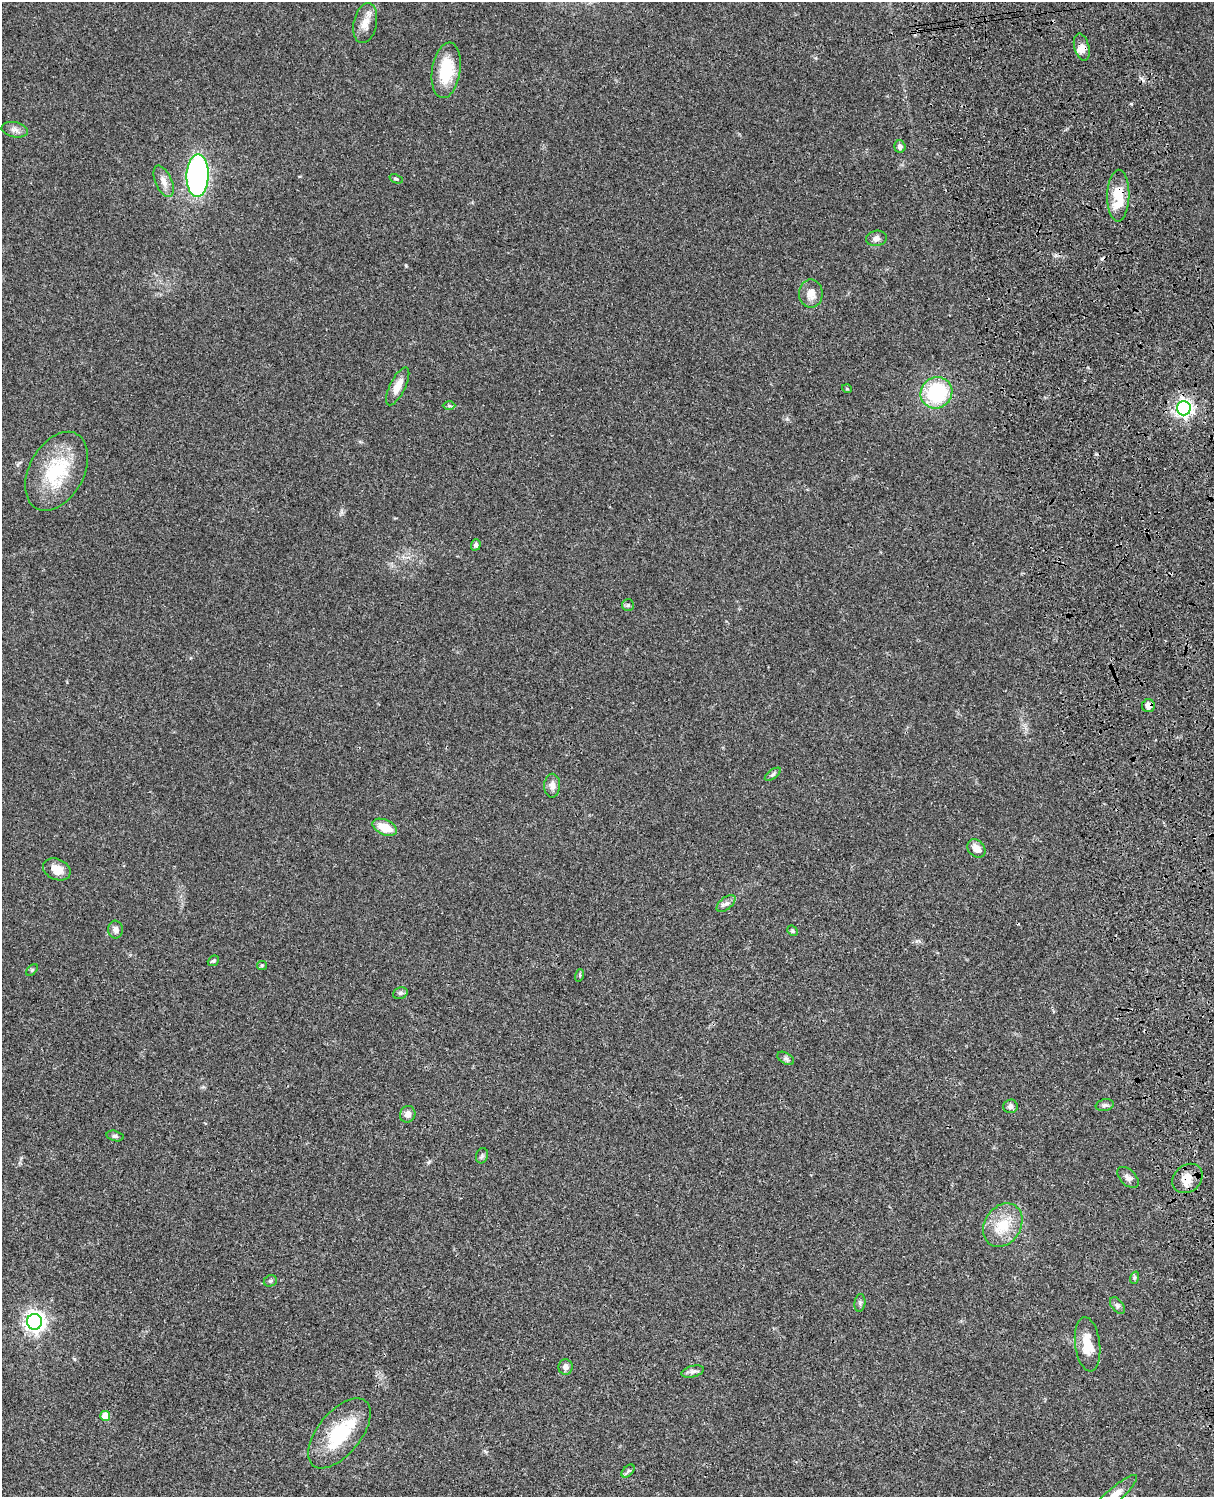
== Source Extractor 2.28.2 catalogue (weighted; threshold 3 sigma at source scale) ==
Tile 6 of 4 x 3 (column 2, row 2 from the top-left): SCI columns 1334-2545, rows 1774-3268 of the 5089 x 4929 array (HDU 1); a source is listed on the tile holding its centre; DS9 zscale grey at full resolution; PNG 1216 x 1499 px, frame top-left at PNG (2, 2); each listed source drawn as its Kron ellipse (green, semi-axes under 4 px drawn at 4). Shown black and unused: <1% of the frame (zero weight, under 3 of 4 exposures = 6% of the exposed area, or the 3 px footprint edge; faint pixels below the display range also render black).
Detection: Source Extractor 2.28.2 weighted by HDU 2 'WHT'; one run over the whole footprint, this tile lists its part. Background 0.0781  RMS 0.006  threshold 0.0269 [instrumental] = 3 sigma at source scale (4.5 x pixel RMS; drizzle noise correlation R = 1.50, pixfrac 1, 0.05/0.05 arcsec/px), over >= 5 px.
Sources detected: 56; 1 cosmic-ray / hot-pixel residue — neither listed nor drawn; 1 inside a brighter listed object's ellipse — not listed separately; the other 54 listed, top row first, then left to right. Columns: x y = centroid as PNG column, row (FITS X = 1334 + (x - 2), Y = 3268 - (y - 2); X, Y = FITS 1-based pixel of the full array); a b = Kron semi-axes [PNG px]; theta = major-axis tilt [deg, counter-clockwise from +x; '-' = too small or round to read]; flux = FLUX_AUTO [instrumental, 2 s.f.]
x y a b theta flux
365 23 20 11 78 6.6
1082 47 14 7 -75 4
446 70 28 14 82 24
15 130 13 7 -11 2.9
900 147 6 5 - 2
198 176 21 11 88 150
396 179 7 4 -21 0.91
164 181 16 8 -66 4.1
1118 196 26 11 89 18
876 238 10 7 10 2.4
811 294 14 12 -89 6.2
398 386 21 7 63 6.9
847 389 5 3 - 0.51
936 393 16 15 - 44
449 406 6 4 -1 0.98
1184 408 7 7 - 210
57 471 42 27 61 37
476 545 6 5 - 1.5
628 605 6 6 - 1.1
1148 706 6 6 - 3.3
773 774 9 4 35 1.3
552 786 12 8 89 3.4
385 827 13 7 -24 11
976 848 10 8 -47 4.9
57 869 14 10 -23 6.6
726 903 11 6 38 2.2
116 930 9 7 -82 2.6
792 931 6 4 -42 0.91
213 961 6 4 41 0.89
262 965 5 4 - 0.7
32 970 7 4 45 0.88
580 975 6 4 73 0.74
400 993 7 5 20 1.3
786 1058 9 5 -33 1.5
1105 1105 9 6 11 1.5
1010 1106 7 7 - 2.1
408 1114 8 7 - 3.7
115 1136 8 5 -14 1.3
482 1156 8 6 71 1.3
1128 1177 13 7 -45 2.7
1187 1178 16 13 42 7.4
1003 1225 23 18 57 17
1134 1278 6 4 71 0.84
270 1281 6 5 - 1.1
860 1303 9 5 83 1.3
1117 1306 9 5 -52 1.6
34 1322 8 7 - 330
1088 1344 27 12 -83 13
566 1367 8 7 - 2.5
693 1372 11 5 15 2
105 1416 5 5 - 11
339 1433 42 21 51 35
628 1471 8 4 45 1.2
1114 1496 29 7 42 8.3
Overlapping masked pixels (flux is a lower limit): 4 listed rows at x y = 1118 196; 1148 706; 1187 1178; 339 1433
Isophote crosses this tile's border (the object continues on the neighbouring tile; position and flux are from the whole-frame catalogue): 1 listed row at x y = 1114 1496